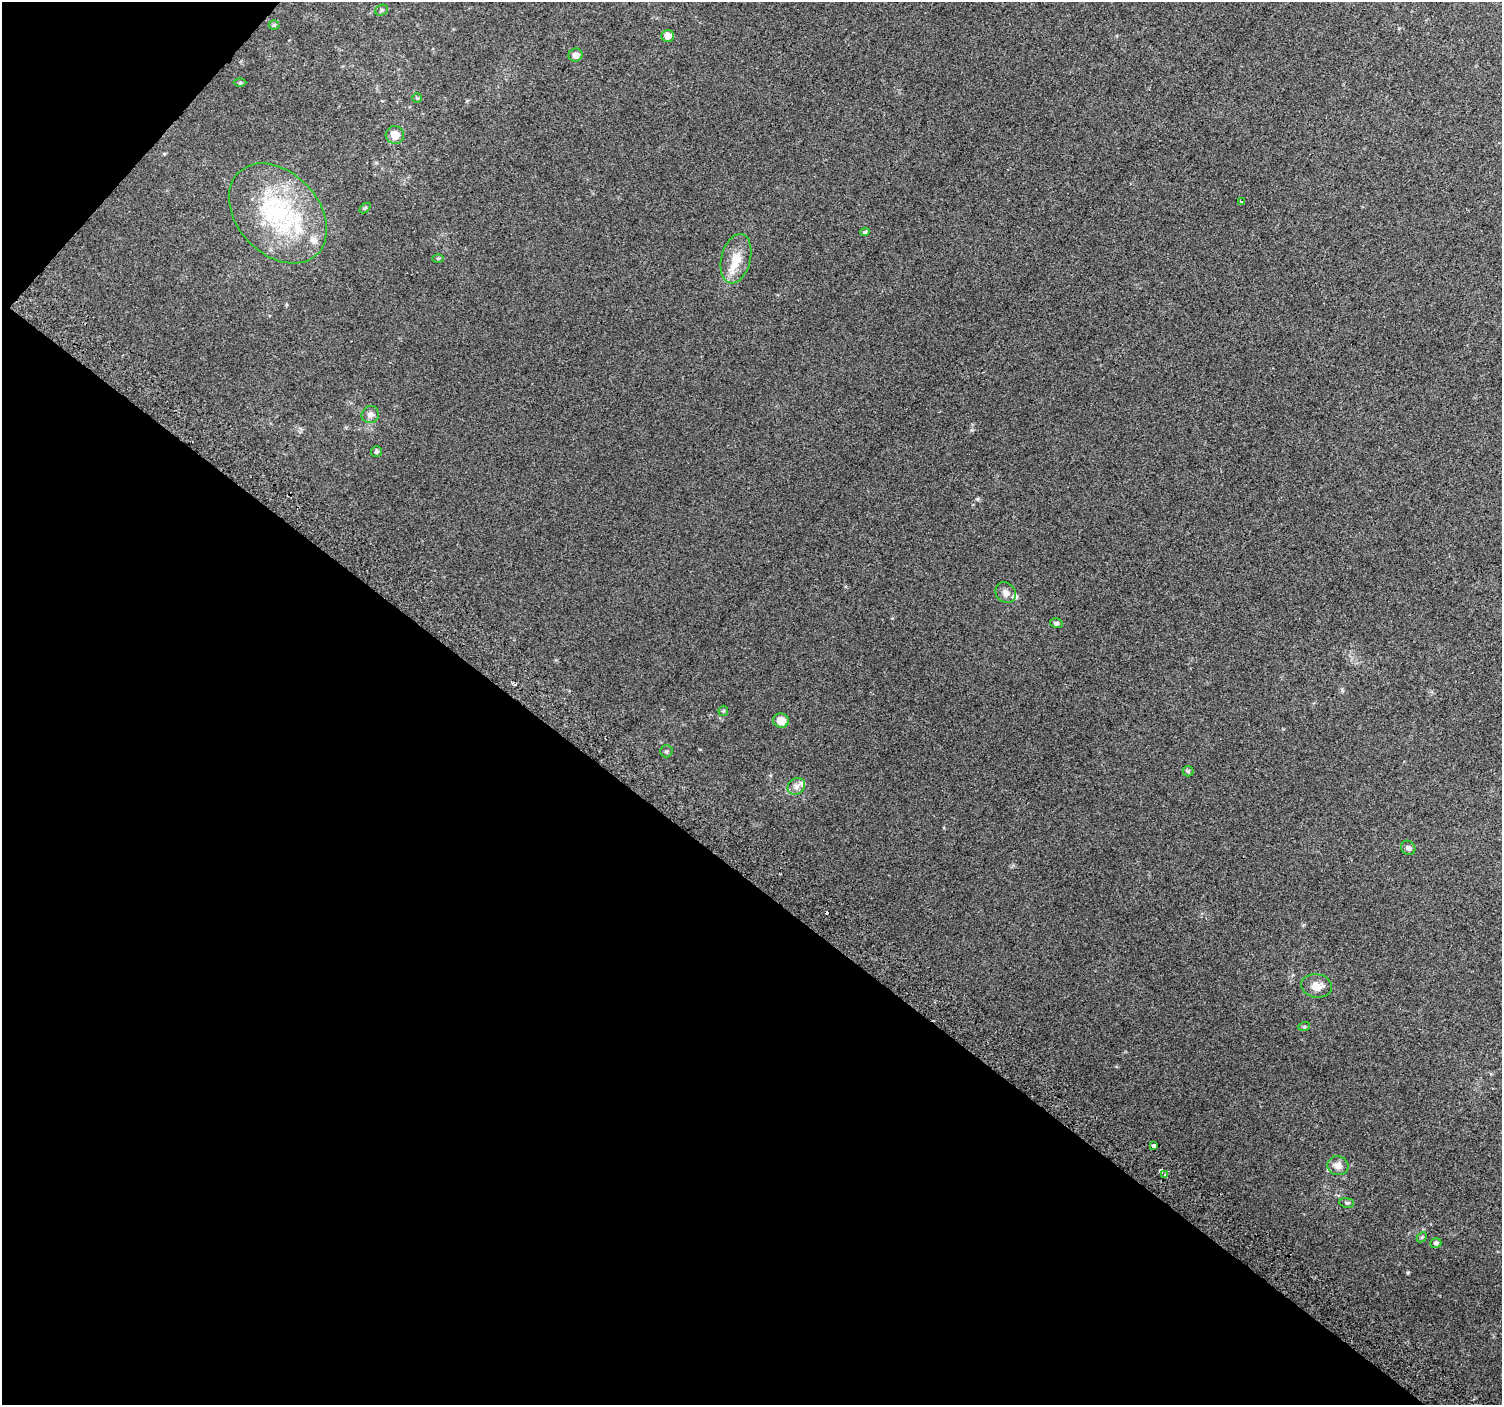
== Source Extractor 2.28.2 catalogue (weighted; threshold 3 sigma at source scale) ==
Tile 9 of 4 x 4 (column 1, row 3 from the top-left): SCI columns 36-1535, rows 1676-3078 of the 6062 x 6091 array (HDU 1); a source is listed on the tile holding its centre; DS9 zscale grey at full resolution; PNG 1504 x 1407 px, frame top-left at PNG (2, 2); each listed source drawn as its Kron ellipse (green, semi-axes under 4 px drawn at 4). Shown black and unused: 39% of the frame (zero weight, under 2 of 3 exposures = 2% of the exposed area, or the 3 px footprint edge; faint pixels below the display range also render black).
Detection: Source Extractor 2.28.2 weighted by HDU 2 'WHT'; one run over the whole footprint, this tile lists its part. Background 0.051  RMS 0.013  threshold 0.0565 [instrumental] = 3 sigma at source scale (4.5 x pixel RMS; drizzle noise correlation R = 1.50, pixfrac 1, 0.0396/0.0396 arcsec/px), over >= 5 px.
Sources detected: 37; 2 cosmic-ray / hot-pixel residue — neither listed nor drawn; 4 inside a brighter listed object's ellipse — not listed separately; the other 31 listed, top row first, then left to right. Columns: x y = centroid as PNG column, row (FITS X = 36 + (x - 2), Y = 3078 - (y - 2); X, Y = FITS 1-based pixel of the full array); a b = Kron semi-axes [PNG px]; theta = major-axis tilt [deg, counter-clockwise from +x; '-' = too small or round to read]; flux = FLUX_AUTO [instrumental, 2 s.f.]
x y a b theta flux
381 10 7 5 23 2.3
274 25 5 5 - 1.5
668 36 6 6 - 9.4
575 55 7 6 - 7.6
240 83 6 4 0 1.5
417 98 5 4 - 1.3
395 135 9 9 - 14
1241 202 4 3 - 2.1
365 208 6 4 44 1.5
278 213 57 40 -47 150
865 232 5 4 - 1.9
438 258 6 4 1 1.4
736 259 25 14 75 24
370 415 9 8 - 6.3
376 452 5 5 - 2.4
1006 593 11 9 -48 6.4
1056 623 6 5 - 2.6
723 711 5 5 - 1.6
781 720 8 7 - 13
666 751 6 6 - 2
1188 771 5 5 - 1.8
796 786 9 7 37 5.8
1408 848 7 6 - 3.8
1317 986 16 11 -9 12
1304 1027 6 4 18 1.4
1154 1146 4 3 - 14
1338 1166 10 9 - 8.7
1165 1174 4 3 - 5.7
1347 1203 7 5 -10 2.1
1422 1237 6 4 44 1.4
1436 1243 5 4 - 2.6
Overlapping masked pixels (flux is a lower limit): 1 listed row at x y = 1154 1146
Unlisted compact peaks at least as high as the median listed source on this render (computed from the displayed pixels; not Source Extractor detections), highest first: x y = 1408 1273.